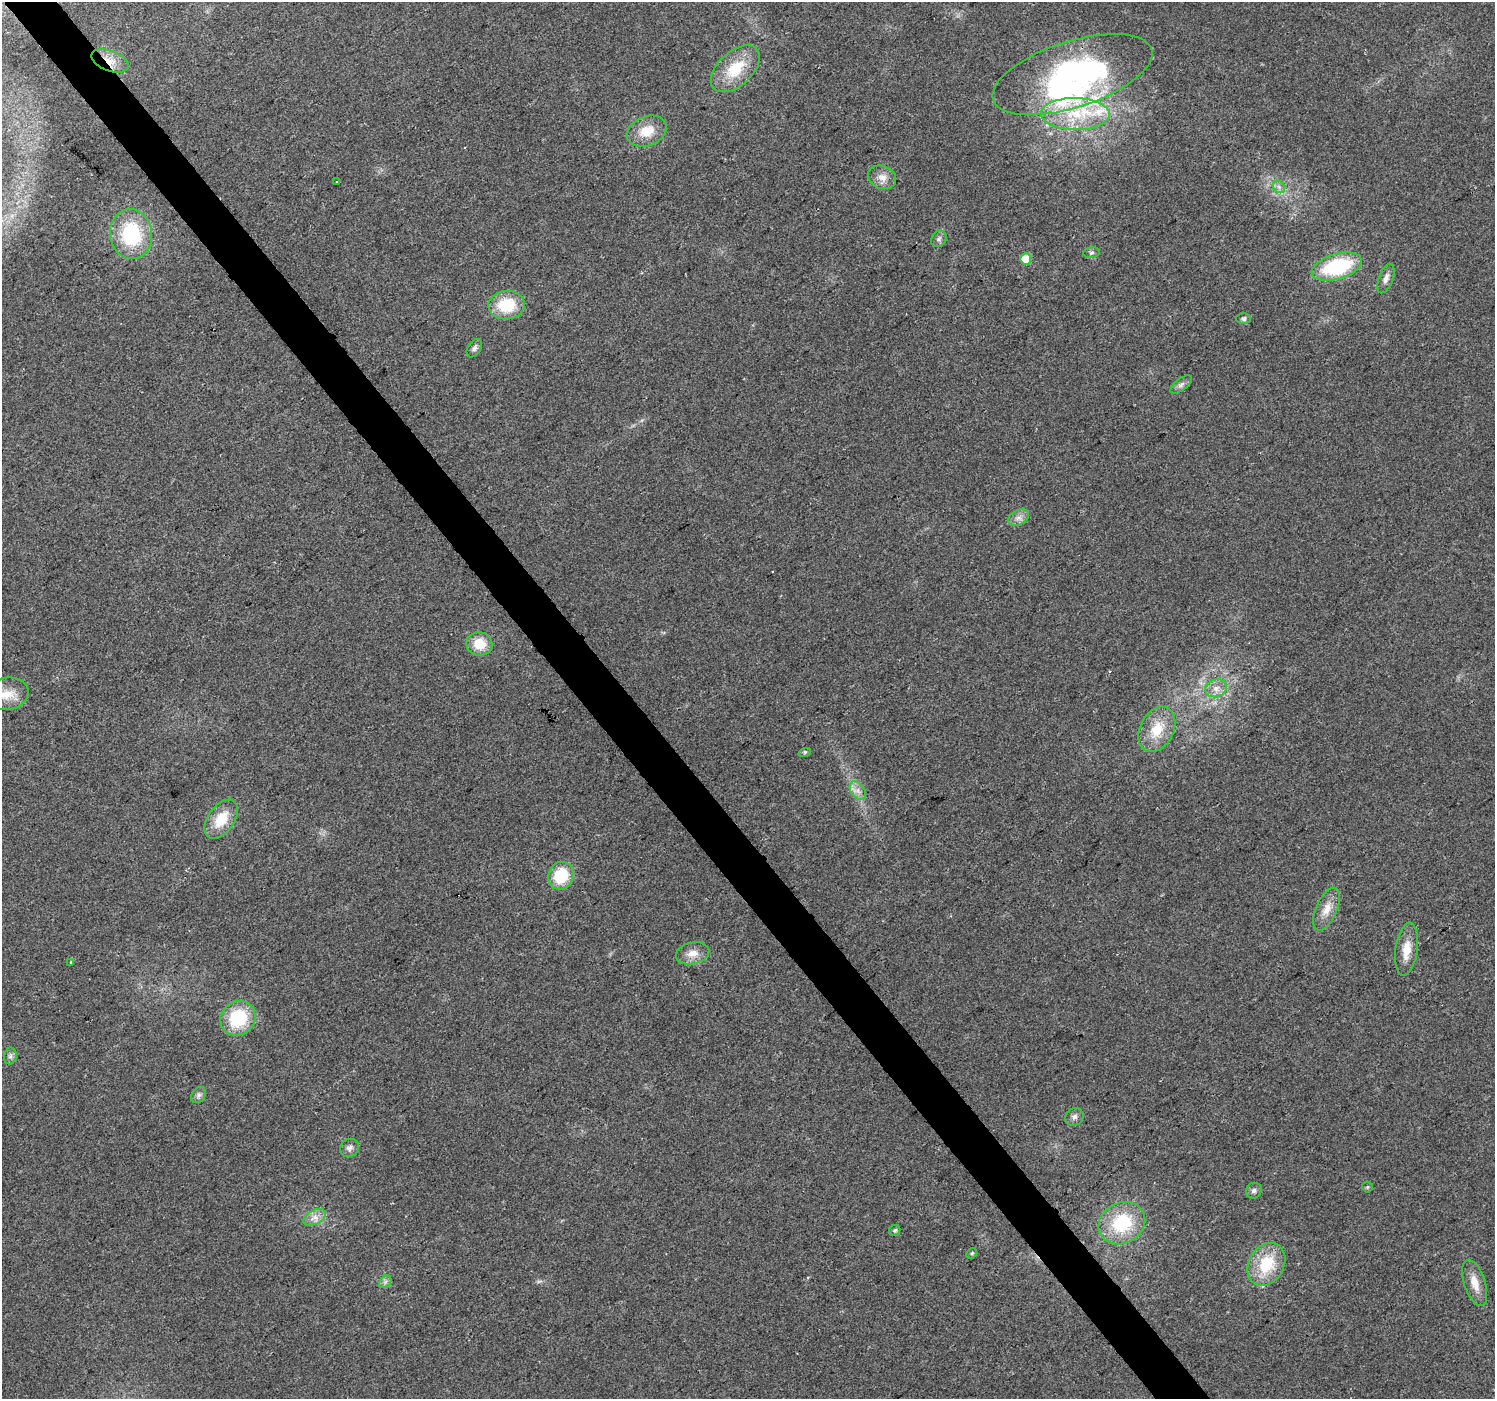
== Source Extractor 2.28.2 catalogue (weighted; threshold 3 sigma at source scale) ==
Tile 11 of 4 x 4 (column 3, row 3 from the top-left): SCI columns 2989-4481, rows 1531-2927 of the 5978 x 5921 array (HDU 1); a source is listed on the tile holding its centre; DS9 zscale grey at full resolution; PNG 1497 x 1401 px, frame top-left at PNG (2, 2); each listed source drawn as its Kron ellipse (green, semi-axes under 4 px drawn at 4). Shown black and unused: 4% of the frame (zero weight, under 2 of 3 exposures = <1% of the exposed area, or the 3 px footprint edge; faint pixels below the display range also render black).
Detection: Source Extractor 2.28.2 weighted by HDU 2 'WHT'; one run over the whole footprint, this tile lists its part. Background 0.0727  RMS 0.0088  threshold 0.0398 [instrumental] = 3 sigma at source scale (4.5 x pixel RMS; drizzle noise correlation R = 1.50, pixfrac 1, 0.0396/0.0396 arcsec/px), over >= 5 px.
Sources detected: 51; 2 inside a brighter object's white glare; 2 cosmic-ray / hot-pixel residue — neither listed nor drawn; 2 inside a brighter listed object's ellipse — not listed separately; the other 45 listed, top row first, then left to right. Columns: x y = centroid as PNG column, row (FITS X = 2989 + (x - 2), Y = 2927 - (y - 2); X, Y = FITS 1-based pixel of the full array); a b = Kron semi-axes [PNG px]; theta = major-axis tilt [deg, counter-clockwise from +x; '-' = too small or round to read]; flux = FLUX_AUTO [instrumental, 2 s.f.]
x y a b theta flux
110 61 19 10 -21 12
735 69 29 17 42 34
1072 75 83 33 18 220
1075 114 34 16 -1 44
647 131 21 14 23 19
882 177 14 11 -22 8.1
337 182 3 2 - 1.2
1279 187 7 5 -46 2.9
131 234 25 21 -83 68
939 239 9 7 54 3
1091 253 8 5 7 2.2
1026 259 5 5 - 29
1337 267 26 12 17 79
1386 279 15 7 69 5.4
507 305 18 14 7 37
1244 319 7 5 1 2.3
474 348 10 6 56 3
1181 385 12 6 38 3.6
1018 518 11 7 28 5
479 644 13 11 -11 19
1216 688 11 9 15 6.7
7 694 21 16 10 18
1157 729 24 16 62 25
805 752 6 4 18 1.4
858 791 10 6 -53 5.3
221 819 22 13 54 23
561 876 14 12 63 35
1327 909 23 10 67 12
1407 949 27 11 82 15
692 953 17 10 14 9.9
71 963 3 3 - 5.4
238 1018 18 16 37 50
10 1056 8 6 78 2.9
199 1095 9 6 50 3.1
1074 1117 10 8 37 3.6
350 1148 10 9 - 3.8
1367 1187 5 5 - 1.2
1254 1191 8 7 - 2.9
314 1217 12 7 26 6.5
1122 1223 24 20 28 54
895 1230 6 5 - 1.8
972 1253 6 4 44 1.2
1266 1264 23 17 59 39
385 1282 7 5 46 2.5
1475 1283 24 10 -72 13
Overlapping masked pixels (flux is a lower limit): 1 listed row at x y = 110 61
Isophote crosses this tile's border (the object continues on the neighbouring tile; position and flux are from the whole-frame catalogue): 1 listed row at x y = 7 694